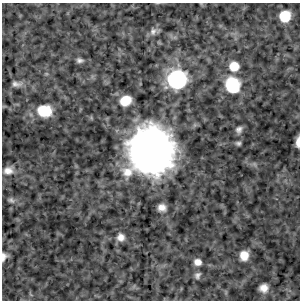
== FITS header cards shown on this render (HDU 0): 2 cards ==
NAXIS1  =                  298
NAXIS2  =                  298

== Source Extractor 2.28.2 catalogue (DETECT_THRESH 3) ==
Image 298 x 298 px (HDU 0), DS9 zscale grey, 1 PNG px = 1 image px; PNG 302 x 302 px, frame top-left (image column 1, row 298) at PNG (2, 3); no overlay
Background 0.252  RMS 1.5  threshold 4.35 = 3 sigma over >= 5 px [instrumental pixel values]
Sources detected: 22; all 22 listed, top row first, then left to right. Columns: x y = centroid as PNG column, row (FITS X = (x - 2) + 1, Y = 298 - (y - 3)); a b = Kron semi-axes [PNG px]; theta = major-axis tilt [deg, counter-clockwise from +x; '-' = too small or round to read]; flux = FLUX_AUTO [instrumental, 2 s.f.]
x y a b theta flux
285 16 9 8 - 3600
154 31 12 8 13 470
80 60 8 5 -2 300
234 66 9 9 - 1700
177 79 10 10 - 43000
16 84 12 6 -6 420
232 85 15 13 -71 5400
125 100 11 8 27 1900
44 111 13 11 -5 3100
239 130 7 6 - 380
298 142 9 4 89 610
238 143 5 4 - 220
151 150 34 32 -75 79000
8 170 14 11 19 890
11 200 11 7 -21 380
162 208 7 7 - 700
121 237 9 8 - 630
244 255 9 7 85 1200
4 257 12 8 70 530
198 262 8 7 - 640
197 275 7 6 - 310
264 288 7 7 - 810
At the frame edge (FLAGS 8, measured only in part): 2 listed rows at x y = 298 142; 4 257